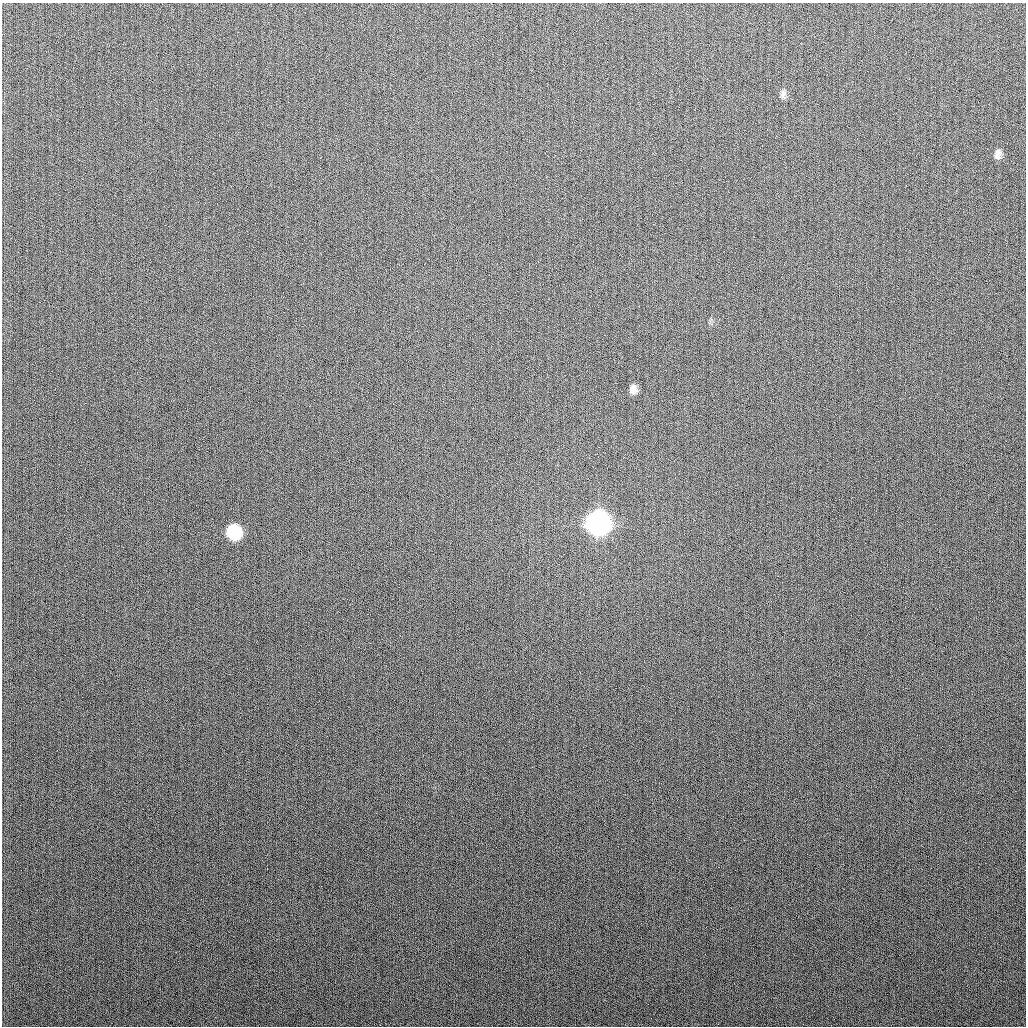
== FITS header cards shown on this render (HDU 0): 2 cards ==
NAXIS1  =                 1024
NAXIS2  =                 1024

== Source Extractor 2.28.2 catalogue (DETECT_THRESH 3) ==
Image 1024 x 1024 px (HDU 0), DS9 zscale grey, 1 PNG px = 1 image px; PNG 1028 x 1028 px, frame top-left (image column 1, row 1024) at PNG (2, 3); no overlay
Background 269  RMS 10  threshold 30.9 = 3 sigma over >= 5 px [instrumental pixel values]
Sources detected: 5; all 5 listed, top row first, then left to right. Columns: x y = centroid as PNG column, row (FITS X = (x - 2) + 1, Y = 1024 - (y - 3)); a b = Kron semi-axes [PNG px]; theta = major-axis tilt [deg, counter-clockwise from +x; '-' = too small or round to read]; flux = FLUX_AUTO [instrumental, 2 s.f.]
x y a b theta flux
783 94 13 7 79 3200
998 154 11 7 79 4100
633 389 10 8 -90 5100
598 523 12 11 - 740000
234 532 11 9 -63 81000